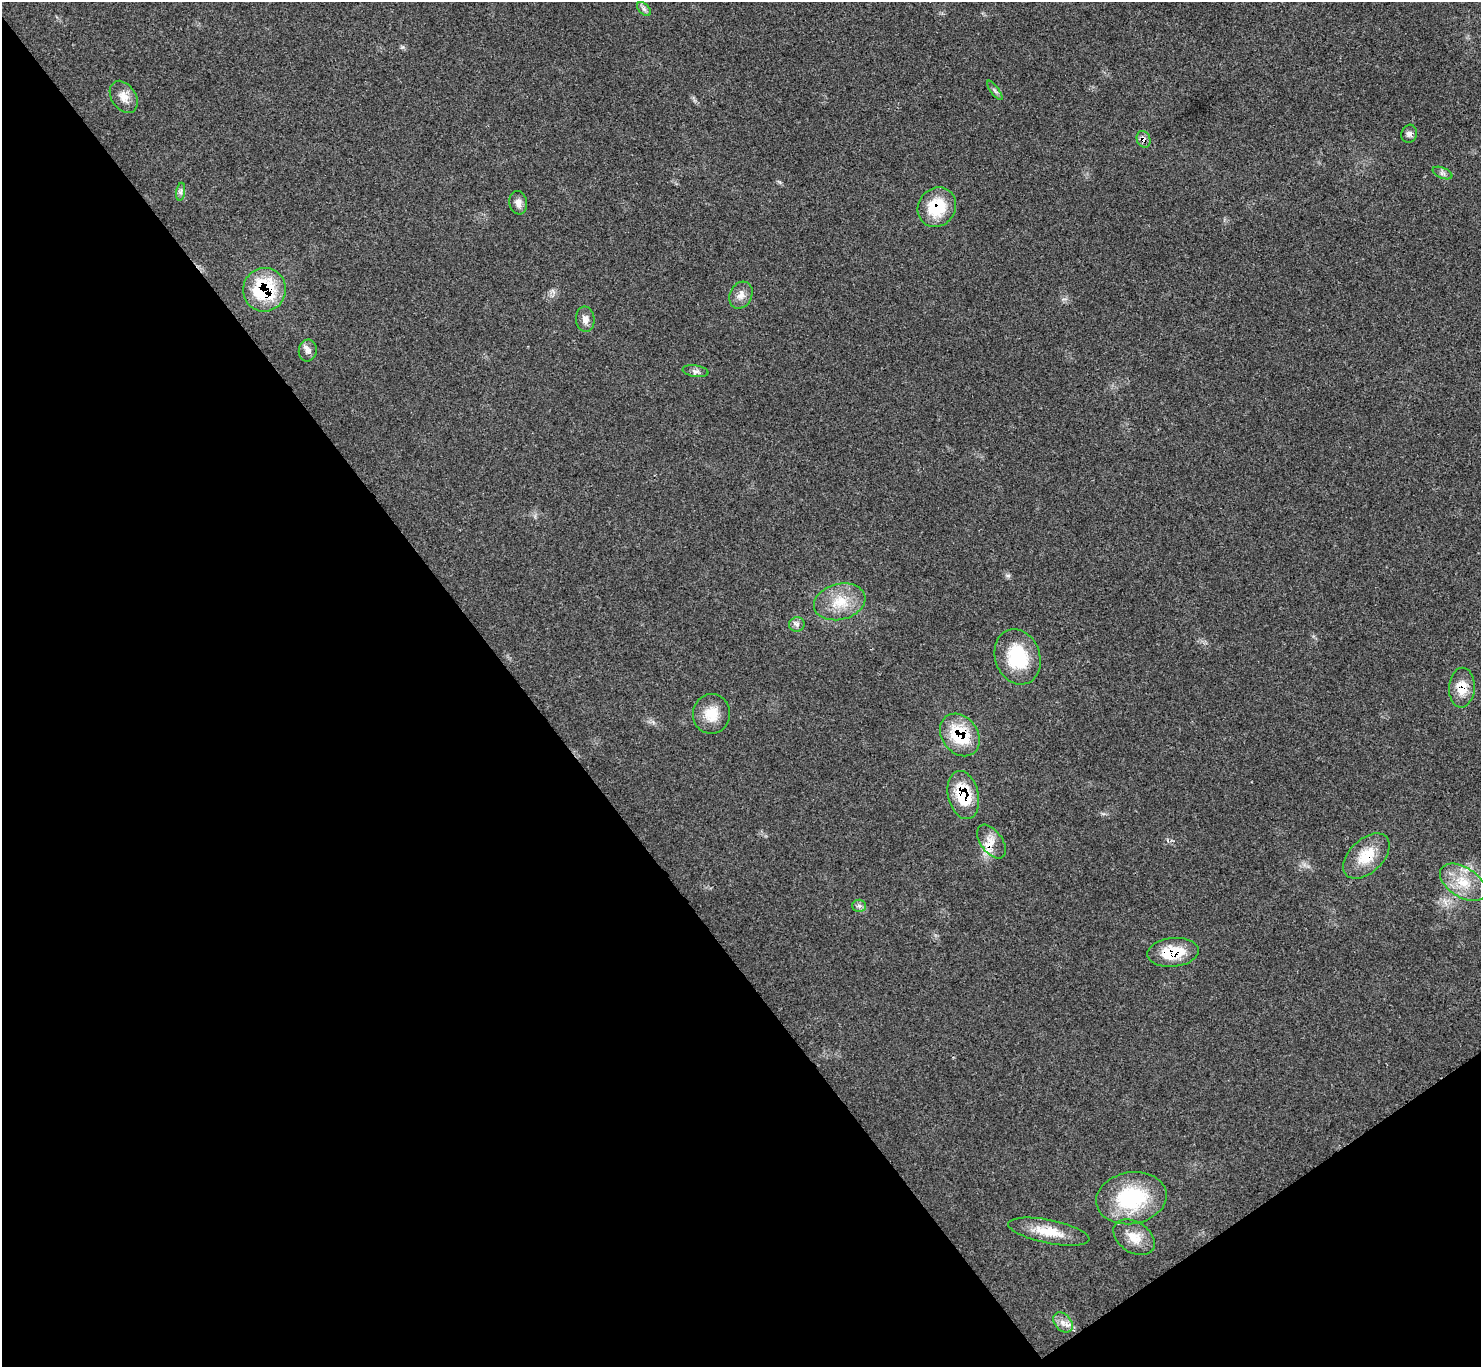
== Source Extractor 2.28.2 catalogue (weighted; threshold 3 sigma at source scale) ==
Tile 14 of 4 x 4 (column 2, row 4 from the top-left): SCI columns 1487-2965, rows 163-1527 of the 5926 x 5923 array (HDU 1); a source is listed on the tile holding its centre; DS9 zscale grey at full resolution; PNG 1483 x 1369 px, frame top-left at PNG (2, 2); each listed source drawn as its Kron ellipse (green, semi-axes under 4 px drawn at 4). Shown black and unused: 38% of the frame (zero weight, under 3 of 4 exposures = <1% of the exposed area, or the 3 px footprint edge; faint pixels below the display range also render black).
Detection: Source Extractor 2.28.2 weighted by HDU 2 'WHT'; one run over the whole footprint, this tile lists its part. Background 0.063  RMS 0.0054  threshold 0.0244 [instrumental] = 3 sigma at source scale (4.5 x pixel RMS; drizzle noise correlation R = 1.50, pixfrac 1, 0.05/0.05 arcsec/px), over >= 5 px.
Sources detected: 31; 1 inside a brighter listed object's ellipse — not listed separately; the other 30 listed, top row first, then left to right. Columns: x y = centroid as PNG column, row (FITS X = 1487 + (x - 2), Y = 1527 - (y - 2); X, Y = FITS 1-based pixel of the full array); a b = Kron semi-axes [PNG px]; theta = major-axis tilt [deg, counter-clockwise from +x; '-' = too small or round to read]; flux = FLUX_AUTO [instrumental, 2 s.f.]
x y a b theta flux
644 9 8 5 -45 1.5
995 90 11 3 -55 1.1
124 97 17 12 -57 5.8
1409 134 9 7 73 2
1143 139 8 6 -71 3
1442 173 10 5 -22 1.6
181 192 9 4 81 1.4
518 203 12 8 -80 3.1
937 207 21 18 51 22
264 290 22 21 - 41
741 295 14 11 63 4.4
585 319 12 9 -84 3.4
308 351 11 9 82 2.7
695 371 13 5 -9 2
840 602 26 18 14 15
797 624 8 7 - 1.9
1018 657 28 22 -70 29
1462 688 20 13 87 8.9
711 714 20 18 81 11
960 735 23 18 -52 26
963 795 24 15 -77 23
991 842 19 10 -54 6.6
1366 856 28 17 44 15
1463 882 25 15 -33 15
859 906 6 6 - 1.5
1173 952 26 14 6 19
1131 1198 35 26 10 45
1049 1232 41 11 -11 14
1134 1237 23 15 -33 9.4
1063 1322 11 8 -46 3.8
Overlapping masked pixels (flux is a lower limit): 9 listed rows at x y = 1143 139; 937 207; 264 290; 1462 688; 960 735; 963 795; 991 842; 1366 856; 1173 952
Unlisted compact peaks at least as high as the median listed source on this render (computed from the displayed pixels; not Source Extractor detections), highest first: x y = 1008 576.